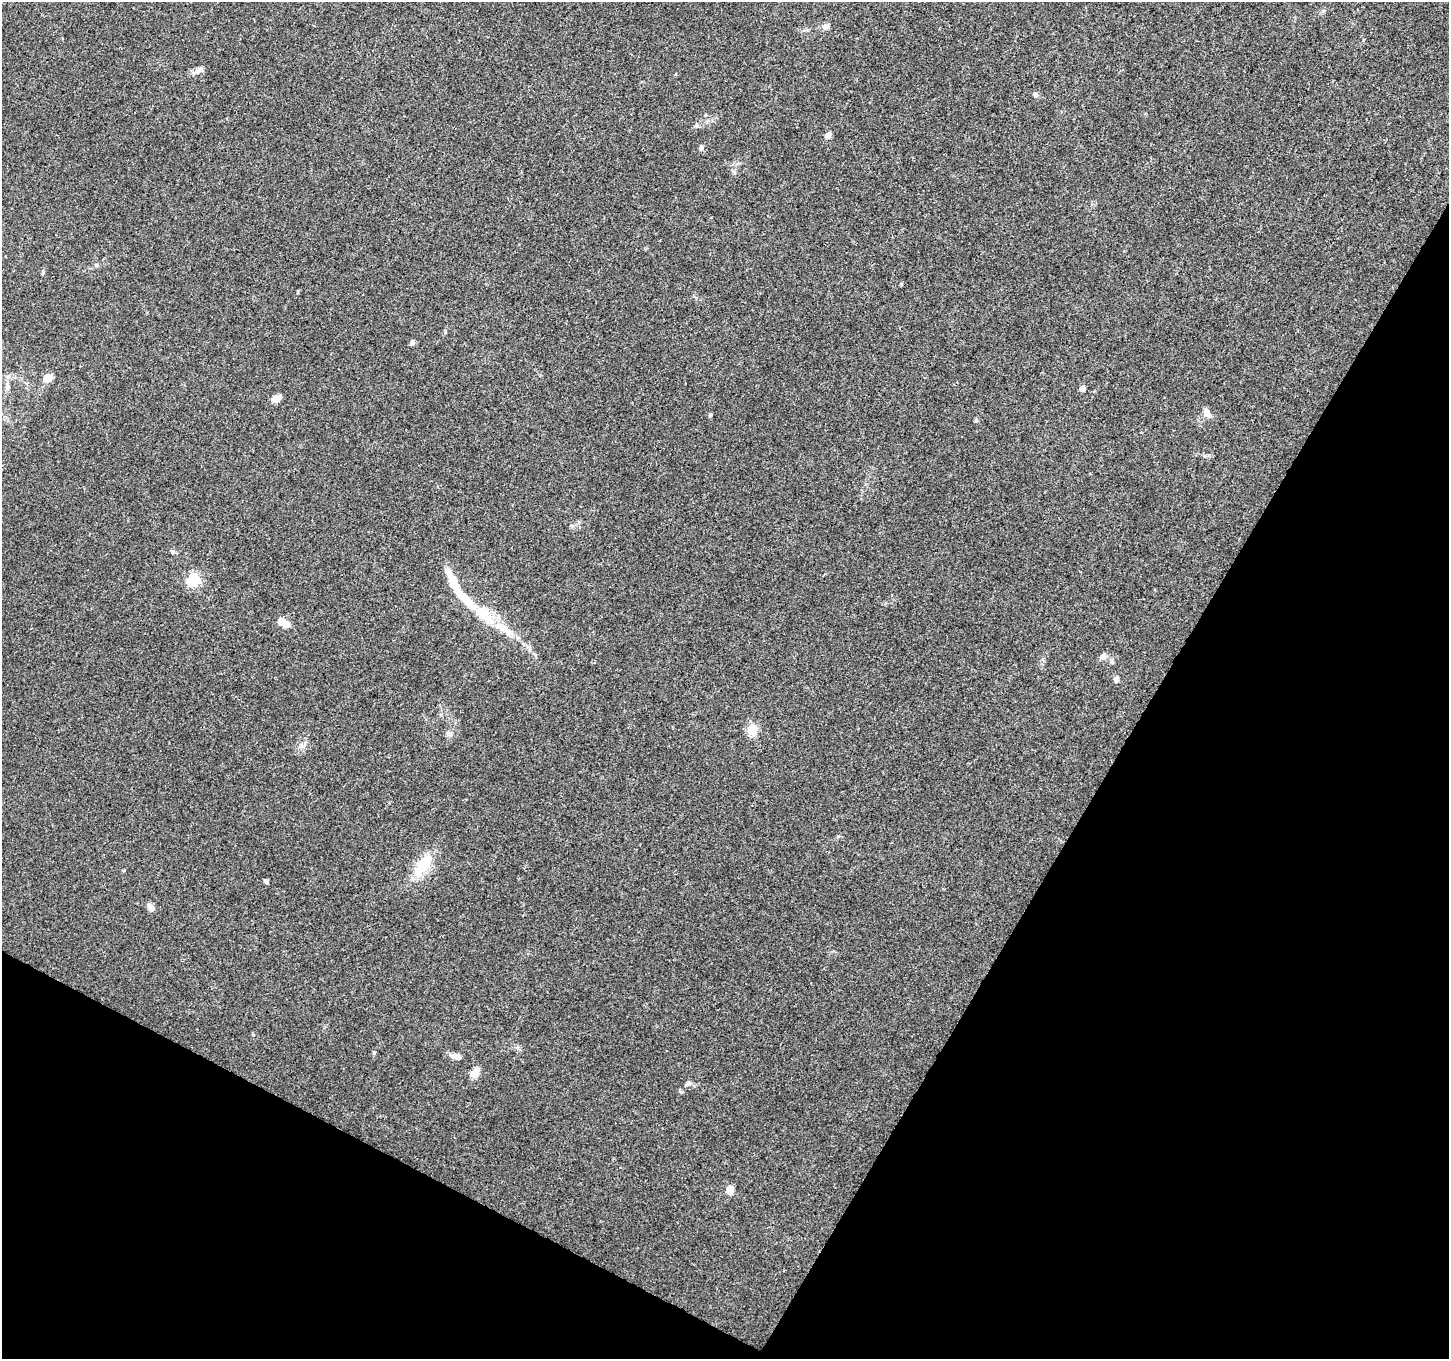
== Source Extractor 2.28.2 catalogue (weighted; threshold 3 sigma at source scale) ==
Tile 15 of 4 x 4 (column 3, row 4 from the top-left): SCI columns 2897-4343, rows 198-1554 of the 5799 x 5887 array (HDU 1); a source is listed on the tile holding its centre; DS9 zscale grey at full resolution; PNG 1451 x 1361 px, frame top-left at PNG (2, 2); no overlay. Shown black and unused: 28% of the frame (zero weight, under 3 of 4 exposures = <1% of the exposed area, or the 3 px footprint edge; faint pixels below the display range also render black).
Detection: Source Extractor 2.28.2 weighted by HDU 2 'WHT'; one run over the whole footprint, this tile lists its part. Background 0.0214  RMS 0.0028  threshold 0.0128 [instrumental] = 3 sigma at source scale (4.5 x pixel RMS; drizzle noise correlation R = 1.50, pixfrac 1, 0.0396/0.0396 arcsec/px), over >= 5 px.
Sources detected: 35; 2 inside a brighter object's white glare — not listed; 3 inside a brighter listed object's ellipse — not listed separately; the other 30 listed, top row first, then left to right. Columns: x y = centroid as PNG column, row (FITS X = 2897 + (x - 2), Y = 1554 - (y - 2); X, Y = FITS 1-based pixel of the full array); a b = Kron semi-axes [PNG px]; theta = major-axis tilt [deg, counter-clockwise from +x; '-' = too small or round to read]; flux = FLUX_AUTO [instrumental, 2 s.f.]
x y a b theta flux
826 26 11 6 20 1
200 70 8 7 - 1
1035 94 6 6 - 0.65
697 126 6 5 - 0.48
828 135 8 6 59 1.1
701 148 6 5 - 0.58
412 342 7 5 72 0.68
47 378 10 8 23 2.4
7 385 11 6 -85 1.1
1083 389 5 5 - 1.7
276 398 9 6 27 2.9
1207 413 13 7 -56 1.5
710 415 4 4 - 0.39
173 552 6 4 -71 0.39
448 572 11 8 -74 1.9
193 580 6 6 - 35
465 599 39 8 -46 8
284 623 16 8 -25 2.2
502 628 28 9 -27 5.1
1103 657 9 7 42 1.3
1116 679 6 5 - 1.3
752 730 12 9 81 4.4
449 734 7 4 -18 0.56
422 866 28 15 61 8.1
266 881 5 4 - 0.68
150 907 9 6 -51 1.7
456 1057 15 6 -9 1.4
474 1074 10 8 61 2.7
689 1083 6 6 - 0.69
730 1190 5 5 - 6
Unlisted compact peaks at least as high as the median listed source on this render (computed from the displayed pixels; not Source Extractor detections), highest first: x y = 374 1053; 901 284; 976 420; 96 265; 838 836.